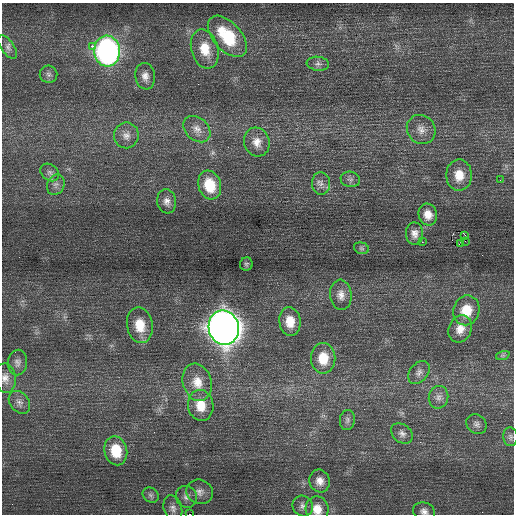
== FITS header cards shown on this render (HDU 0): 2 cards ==
NAXIS1  =                  512 / Axis length
NAXIS2  =                  512 / Axis length

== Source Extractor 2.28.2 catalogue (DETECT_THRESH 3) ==
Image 512 x 512 px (HDU 0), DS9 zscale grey, 1 PNG px = 1 image px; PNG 516 x 516 px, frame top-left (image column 1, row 512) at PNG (2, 3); each listed source drawn as its Kron ellipse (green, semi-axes under 4 px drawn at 4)
Background 0.355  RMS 0.72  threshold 2.17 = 3 sigma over >= 5 px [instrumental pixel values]
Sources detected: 57; all 57 listed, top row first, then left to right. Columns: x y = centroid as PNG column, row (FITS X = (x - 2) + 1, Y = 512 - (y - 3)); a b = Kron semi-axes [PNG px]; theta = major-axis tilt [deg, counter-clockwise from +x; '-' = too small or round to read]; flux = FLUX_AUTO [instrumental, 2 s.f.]
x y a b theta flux
227 36 25 14 -48 2600
92 46 3 2 - 990
8 47 13 6 -55 220
205 49 20 13 -73 1100
107 51 15 13 -83 17000
318 64 11 7 -7 190
48 74 9 8 - 190
145 76 13 10 -81 350
197 129 15 11 -42 460
421 129 15 13 -48 480
126 135 13 12 - 390
257 142 14 12 -74 520
50 172 10 7 -38 190
459 175 16 13 90 820
350 179 10 7 -10 170
500 180 3 2 - 65
321 183 11 9 -85 280
56 185 10 8 63 220
210 185 15 11 -73 1500
167 201 12 9 -82 320
428 215 11 9 -76 480
414 234 11 8 -89 310
465 235 3 2 - 680
465 241 2 2 - 8.9
422 242 2 2 - 110
461 244 3 2 - 62
361 248 8 5 -16 94
246 264 7 6 - 100
341 295 15 11 -85 410
466 310 15 13 71 1100
290 321 14 10 -82 840
140 325 18 13 -80 1100
224 328 17 15 -78 71000
460 329 14 11 65 550
503 355 7 4 18 95
323 358 15 12 -90 1100
17 362 13 9 87 260
419 372 13 9 51 270
5 378 15 10 -82 390
197 382 19 14 -72 860
438 397 11 9 75 300
19 402 12 9 -49 280
201 405 15 12 -81 900
347 420 10 7 83 160
476 424 11 9 -41 200
402 433 12 9 -40 250
510 437 9 7 -85 150
116 451 14 11 -76 1400
320 481 11 10 - 410
200 492 13 12 - 360
151 495 8 7 - 160
186 497 11 10 - 290
303 506 11 9 -47 270
173 508 13 9 -72 280
317 509 13 11 -79 650
424 511 11 8 -19 260
189 514 3 2 - 1500
At the frame edge (FLAGS 8, measured only in part): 4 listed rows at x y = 5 378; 317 509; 424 511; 189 514